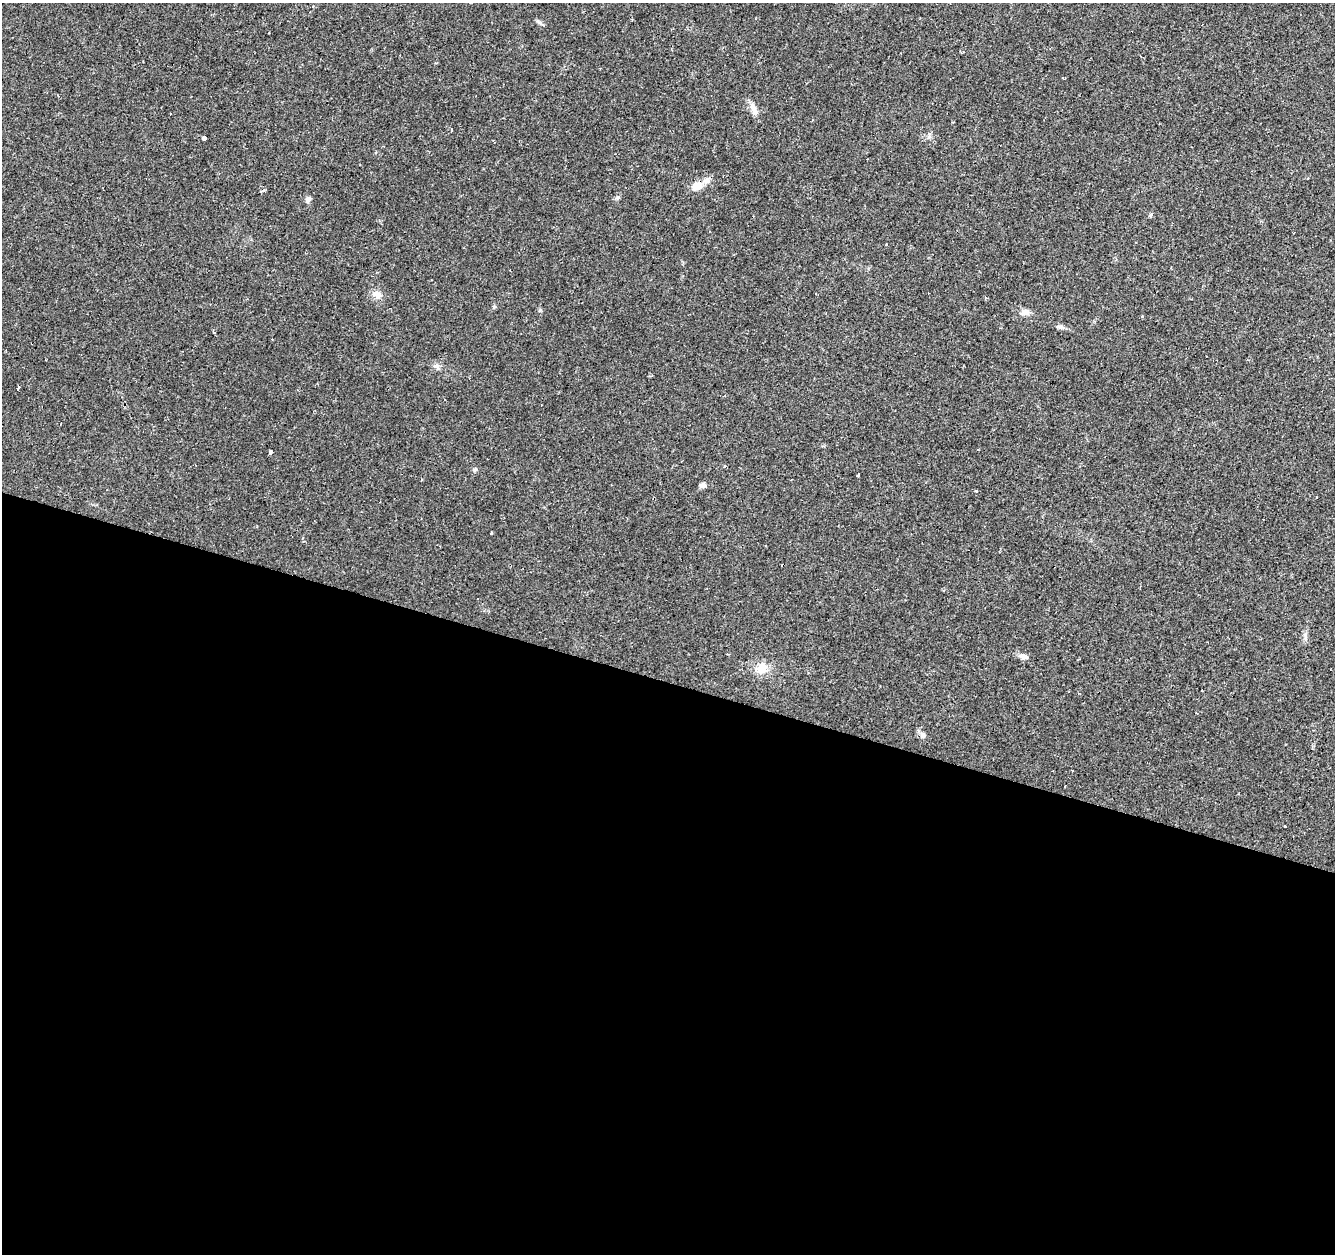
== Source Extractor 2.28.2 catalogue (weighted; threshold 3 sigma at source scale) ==
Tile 14 of 4 x 4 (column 2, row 4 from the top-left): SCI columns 1335-2667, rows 214-1465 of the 5339 x 5500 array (HDU 1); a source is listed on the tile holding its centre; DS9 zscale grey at full resolution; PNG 1337 x 1256 px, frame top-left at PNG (2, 3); no overlay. Shown black and unused: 46% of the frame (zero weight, under 2 of 3 exposures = <1% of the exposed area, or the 3 px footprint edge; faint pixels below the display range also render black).
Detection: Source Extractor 2.28.2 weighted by HDU 2 'WHT'; one run over the whole footprint, this tile lists its part. Background 0.0241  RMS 0.0034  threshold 0.0151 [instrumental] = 3 sigma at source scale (4.5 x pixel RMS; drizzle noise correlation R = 1.50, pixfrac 1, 0.0396/0.0396 arcsec/px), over >= 5 px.
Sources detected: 36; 7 cosmic-ray / hot-pixel residue — not listed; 1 inside a brighter listed object's ellipse — not listed separately; the other 28 listed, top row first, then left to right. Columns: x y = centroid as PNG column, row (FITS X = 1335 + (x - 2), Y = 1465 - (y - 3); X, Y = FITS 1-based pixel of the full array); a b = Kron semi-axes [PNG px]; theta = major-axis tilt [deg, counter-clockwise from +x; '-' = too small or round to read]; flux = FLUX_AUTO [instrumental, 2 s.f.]
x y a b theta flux
540 22 10 4 -35 0.75
754 109 19 7 -63 2.6
451 130 4 2 - 0.39
204 138 4 3 - 1.6
697 186 16 11 17 3.3
263 191 5 3 - 0.45
617 198 7 4 71 0.52
308 199 8 6 37 0.91
377 294 14 9 -23 2.2
985 298 4 3 - 0.52
1025 312 13 7 1 1.7
1061 327 7 4 -18 0.76
213 332 3 3 - 1.6
436 366 8 4 1 0.84
18 388 4 3 - 4.4
270 452 3 3 - 14
724 466 3 3 - 0.77
475 469 7 4 18 0.47
858 475 3 3 - 2.1
421 479 3 3 - 1.3
702 485 8 6 11 1.1
491 533 3 3 - 0.94
1023 656 13 6 -10 1.5
762 668 14 12 66 4.6
1201 691 3 3 - 0.63
923 735 8 7 - 1.2
1072 771 2 2 - 0.31
1284 826 3 3 - 1.5
Unlisted compact peaks at least as high as the median listed source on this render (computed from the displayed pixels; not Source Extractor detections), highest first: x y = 929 137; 1150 215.